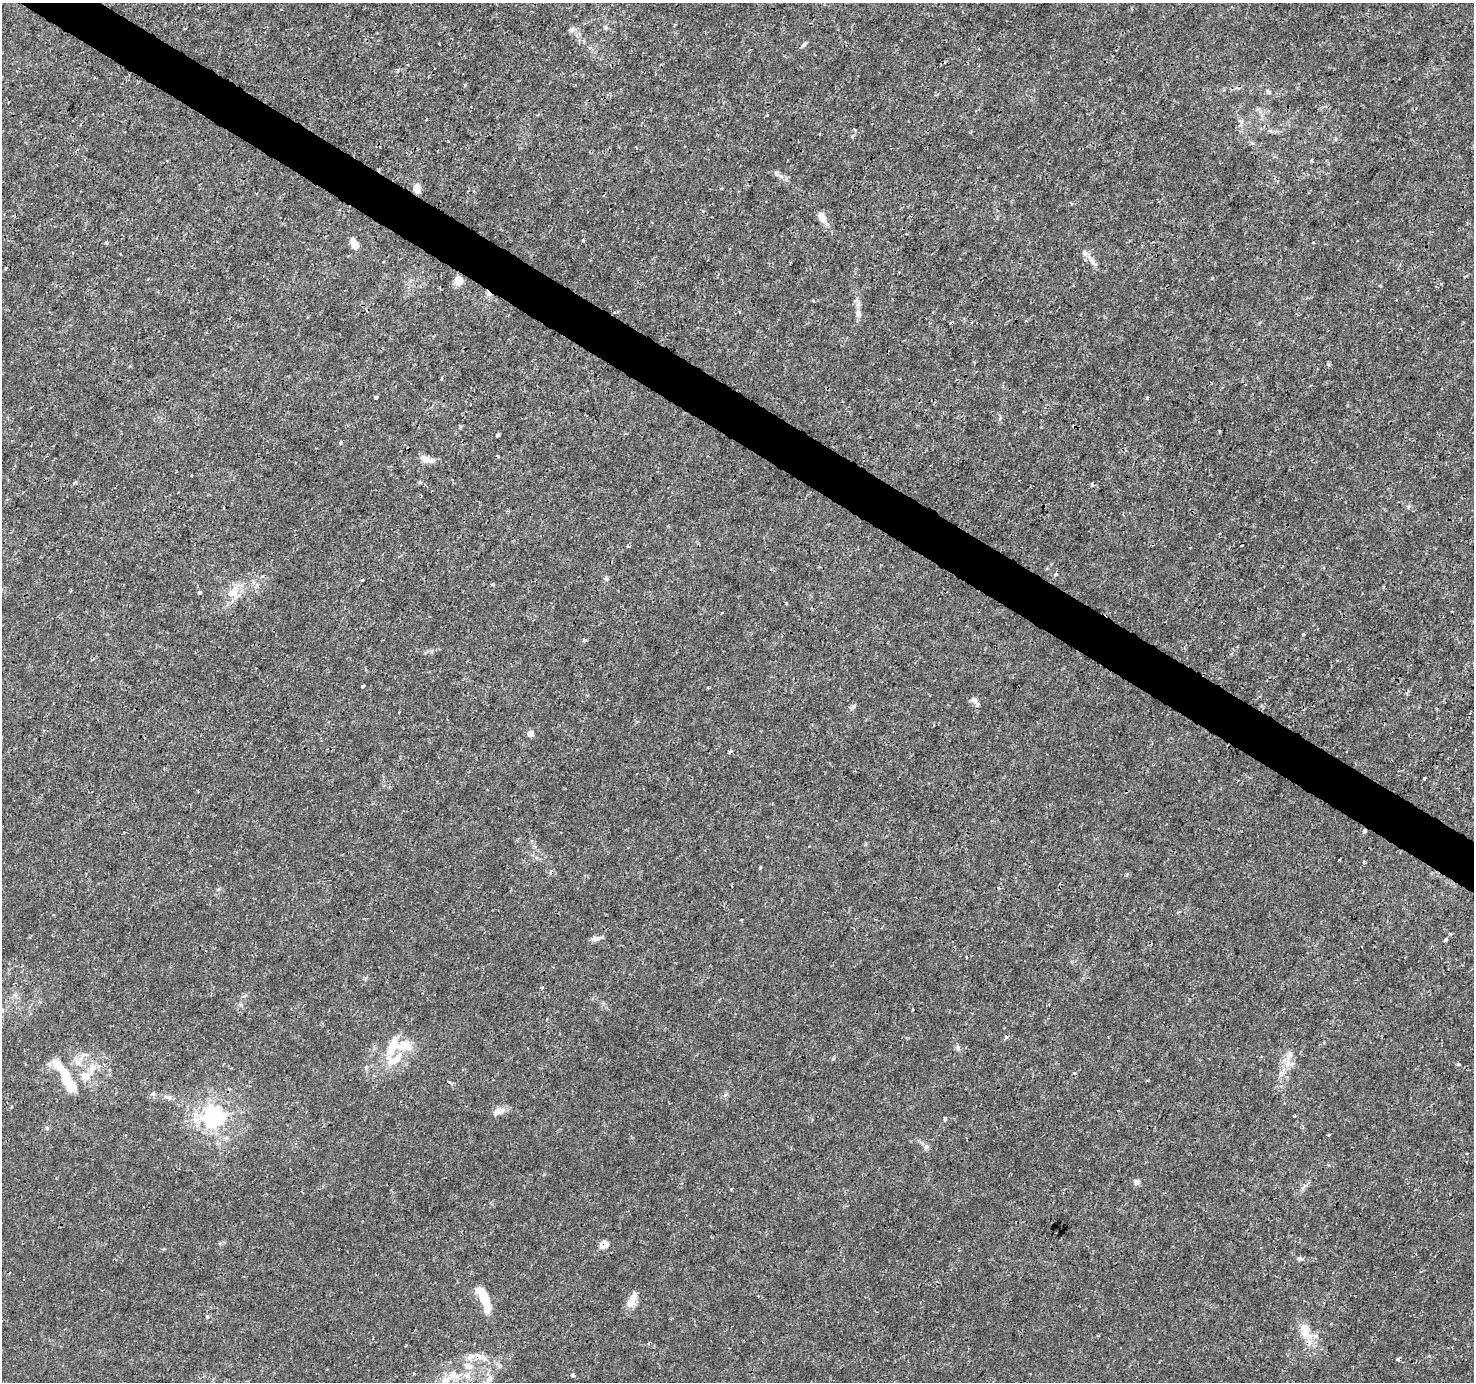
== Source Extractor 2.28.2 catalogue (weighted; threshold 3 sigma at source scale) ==
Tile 11 of 4 x 4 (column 3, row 3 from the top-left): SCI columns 2948-4419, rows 1570-2949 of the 5901 x 5965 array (HDU 1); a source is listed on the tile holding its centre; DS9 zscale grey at full resolution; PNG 1476 x 1384 px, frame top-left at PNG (2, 3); no overlay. Shown black and unused: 4% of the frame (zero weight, under 3 of 4 exposures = <1% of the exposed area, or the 3 px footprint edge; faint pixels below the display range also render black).
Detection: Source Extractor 2.28.2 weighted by HDU 2 'WHT'; one run over the whole footprint, this tile lists its part. Background 0.00242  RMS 8.0e-04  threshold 0.00359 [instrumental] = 3 sigma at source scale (4.5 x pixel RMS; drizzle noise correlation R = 1.50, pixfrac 1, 0.0396/0.0396 arcsec/px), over >= 5 px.
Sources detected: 97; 14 cosmic-ray / hot-pixel residue — not listed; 10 inside a brighter listed object's ellipse — not listed separately; the other 73 listed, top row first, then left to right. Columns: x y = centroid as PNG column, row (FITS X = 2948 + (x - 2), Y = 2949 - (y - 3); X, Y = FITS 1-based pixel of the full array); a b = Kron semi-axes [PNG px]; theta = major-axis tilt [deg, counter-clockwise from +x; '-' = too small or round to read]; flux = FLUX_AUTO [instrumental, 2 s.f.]
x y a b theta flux
605 28 6 4 19 0.12
572 30 8 6 34 0.25
804 45 8 4 45 0.17
1269 92 7 5 -17 0.16
767 115 4 3 - 0.077
1335 139 6 4 89 0.096
1311 160 3 3 - 0.19
776 173 7 5 -46 0.18
417 188 9 6 -78 0.79
822 218 12 7 -65 0.83
355 244 12 6 -66 1
1092 262 17 5 -50 0.45
6 268 3 3 - 0.13
458 280 5 5 - 2.8
1380 286 3 3 - 0.11
858 313 10 6 -89 0.35
376 397 3 3 - 0.19
498 435 4 3 - 0.14
340 443 5 4 - 0.11
426 459 13 8 -29 0.61
1092 484 5 4 - 0.13
1408 506 7 4 -89 0.12
628 546 4 3 - 0.082
606 579 7 5 -65 0.16
200 592 3 3 - 0.48
233 593 18 16 -79 1.3
786 603 5 3 - 0.069
584 640 5 4 - 0.15
363 686 3 3 - 0.19
708 688 3 3 - 0.096
973 700 10 7 1 0.32
854 706 8 5 60 0.17
530 734 5 4 - 0.91
1424 778 3 3 - 0.45
1339 860 3 2 - 0.13
760 868 4 3 - 0.096
218 889 6 4 3 0.11
596 938 11 6 12 0.48
1445 940 4 3 - 0.63
542 987 5 3 - 0.11
15 995 5 5 - 0.19
2 1010 5 5 - 0.13
958 1048 9 4 -79 0.19
1290 1054 9 4 -82 0.26
394 1060 26 15 22 2
78 1062 10 8 -44 0.5
1288 1063 8 5 45 0.34
1458 1064 4 3 - 0.19
86 1076 12 12 - 0.82
66 1077 40 9 -59 3.6
153 1094 6 4 19 0.12
169 1097 8 6 -40 0.23
11 1107 3 3 - 0.09
498 1111 15 7 18 0.7
214 1116 7 7 - 50
945 1119 4 4 - 0.12
196 1120 13 9 87 0.82
47 1128 6 5 - 0.13
1328 1135 3 3 - 0.25
926 1147 7 6 - 0.25
1137 1182 7 7 - 0.31
731 1189 3 3 - 0.079
604 1245 8 6 29 0.92
1300 1259 10 5 8 0.18
632 1300 21 9 65 0.91
485 1301 26 7 -72 2.7
207 1317 5 4 - 0.18
1305 1330 20 11 -84 1.4
478 1356 12 8 -40 0.57
468 1366 15 9 -26 0.75
453 1375 12 11 - 0.81
572 1375 5 4 - 0.21
489 1380 10 5 18 0.28
Overlapping masked pixels (flux is a lower limit): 3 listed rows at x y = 417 188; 604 1245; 478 1356
Isophote crosses this tile's border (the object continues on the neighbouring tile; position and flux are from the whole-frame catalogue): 1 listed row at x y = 2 1010
Unlisted compact peaks at least as high as the median listed source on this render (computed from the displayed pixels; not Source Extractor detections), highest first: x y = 1328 364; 583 240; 725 1095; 465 85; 833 1059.